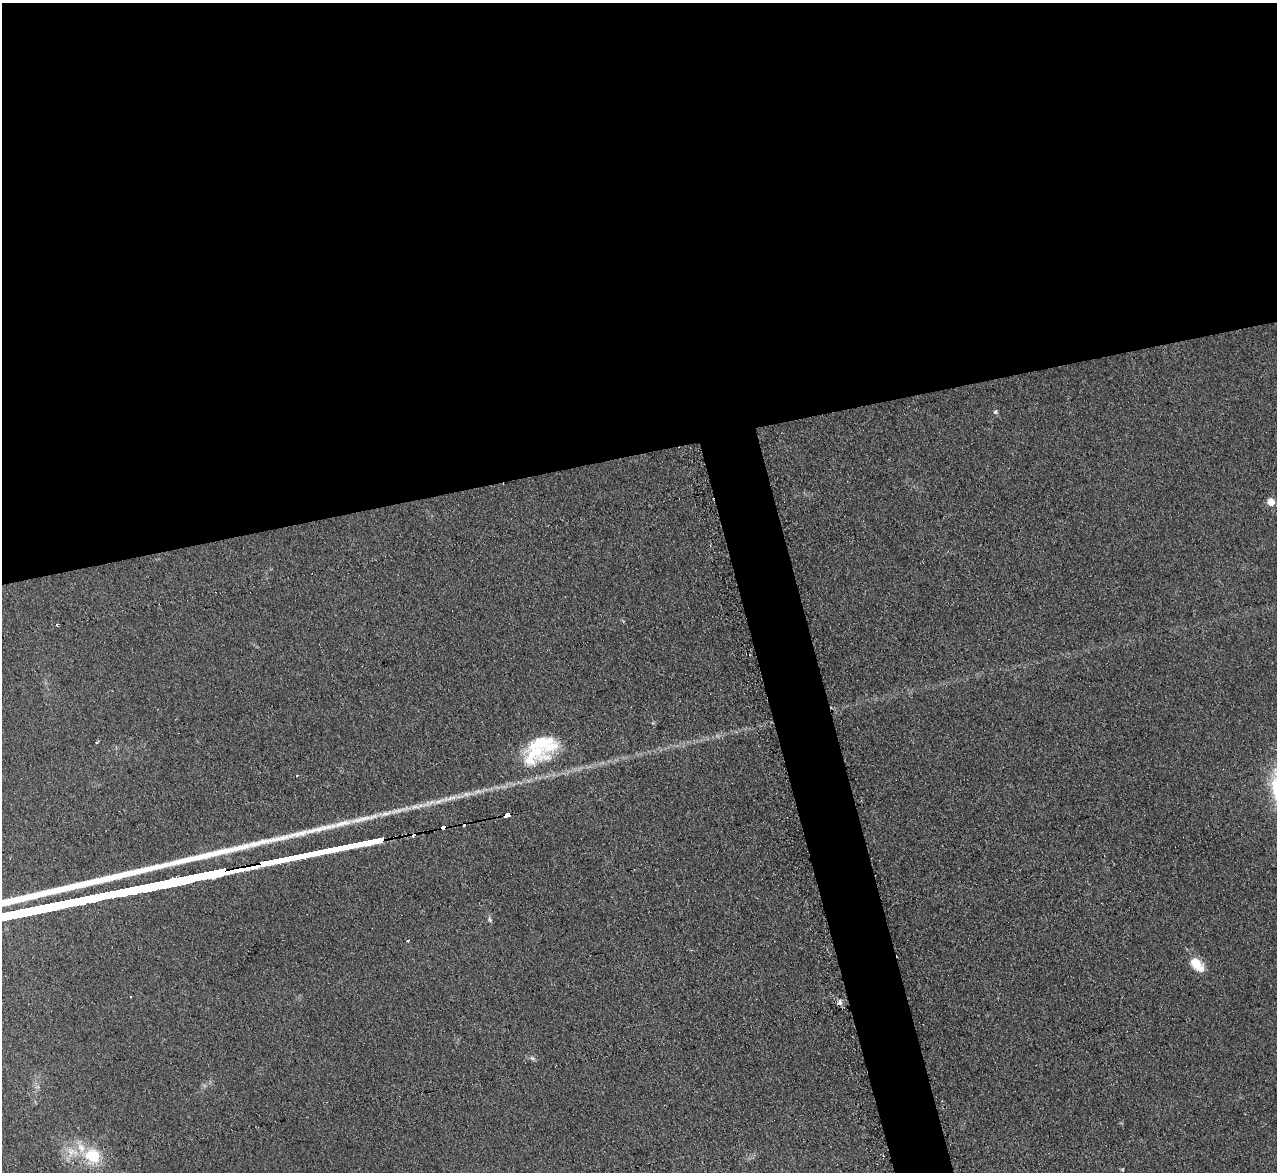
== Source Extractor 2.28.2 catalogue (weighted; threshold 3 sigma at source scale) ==
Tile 2 of 4 x 4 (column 2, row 1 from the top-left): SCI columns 1295-2569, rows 3773-4942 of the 5128 x 5082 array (HDU 1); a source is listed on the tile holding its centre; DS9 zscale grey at full resolution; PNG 1279 x 1174 px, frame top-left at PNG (2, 3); no overlay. Shown black and unused: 41% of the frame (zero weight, under 2 of 3 exposures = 2% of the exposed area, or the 3 px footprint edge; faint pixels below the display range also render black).
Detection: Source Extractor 2.28.2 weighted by HDU 2 'WHT'; one run over the whole footprint, this tile lists its part. Background 0.221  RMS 0.015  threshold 0.0671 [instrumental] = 3 sigma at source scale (4.5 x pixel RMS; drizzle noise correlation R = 1.50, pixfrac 1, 0.05/0.05 arcsec/px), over >= 5 px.
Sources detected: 20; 3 cosmic-ray / hot-pixel residue — not listed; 3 inside a brighter listed object's ellipse — not listed separately; the other 14 listed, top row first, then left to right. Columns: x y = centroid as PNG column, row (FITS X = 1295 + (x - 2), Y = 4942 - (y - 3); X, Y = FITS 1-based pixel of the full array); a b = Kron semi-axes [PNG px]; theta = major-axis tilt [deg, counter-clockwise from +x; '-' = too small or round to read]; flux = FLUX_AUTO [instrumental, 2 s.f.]
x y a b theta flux
995 412 5 5 - 2.5
1271 502 6 5 - 22
57 624 3 3 - 2.1
96 742 3 2 - 2.5
542 742 42 28 -13 75
507 815 5 3 - 970
443 827 4 3 - 130
414 834 5 3 - 74
490 920 7 4 -60 2.7
408 940 3 3 - 2.7
1197 964 18 10 -46 29
840 1003 7 6 - 4.8
532 1058 7 5 -42 3.2
92 1156 21 17 -23 49
Overlapping masked pixels (flux is a lower limit): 3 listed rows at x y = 507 815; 443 827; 414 834
Unlisted compact peaks at least as high as the median listed source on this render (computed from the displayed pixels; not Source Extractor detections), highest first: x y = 319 829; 282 838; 311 831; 302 833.